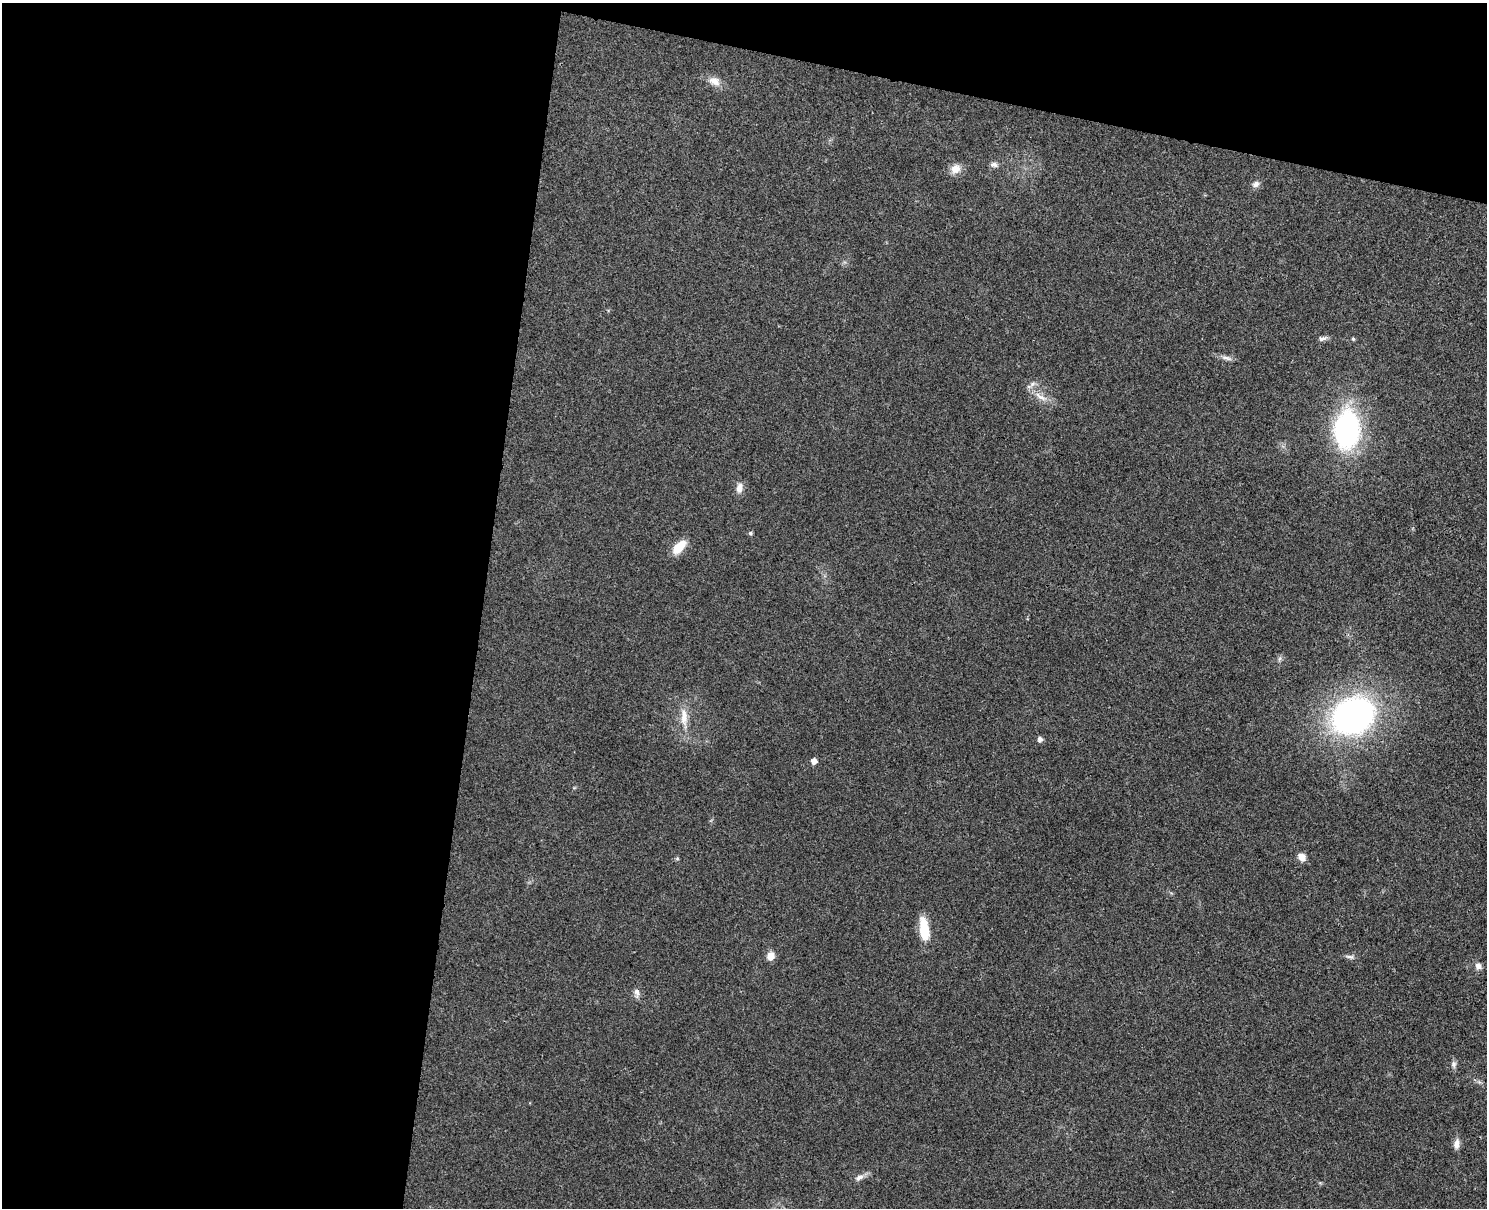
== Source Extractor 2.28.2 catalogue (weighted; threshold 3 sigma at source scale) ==
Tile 1 of 3 x 4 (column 1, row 1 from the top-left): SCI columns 173-1657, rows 3634-4839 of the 4917 x 4852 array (HDU 1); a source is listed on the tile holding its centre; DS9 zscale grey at full resolution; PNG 1489 x 1210 px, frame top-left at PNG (2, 3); no overlay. Shown black and unused: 38% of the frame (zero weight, under 3 of 4 exposures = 6% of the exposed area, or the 3 px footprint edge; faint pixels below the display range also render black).
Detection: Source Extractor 2.28.2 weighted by HDU 2 'WHT'; one run over the whole footprint, this tile lists its part. Background 0.0314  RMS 0.0048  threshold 0.0215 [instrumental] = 3 sigma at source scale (4.5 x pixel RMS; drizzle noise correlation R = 1.50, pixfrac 1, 0.05/0.05 arcsec/px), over >= 5 px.
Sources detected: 27; all 27 listed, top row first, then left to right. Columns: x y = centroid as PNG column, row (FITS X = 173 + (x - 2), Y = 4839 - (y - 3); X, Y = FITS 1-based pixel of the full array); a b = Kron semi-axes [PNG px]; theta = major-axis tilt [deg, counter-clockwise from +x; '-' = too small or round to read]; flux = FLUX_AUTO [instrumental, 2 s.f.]
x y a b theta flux
714 81 16 10 -21 4.6
994 165 10 6 -3 1.9
955 169 13 11 43 4.8
1256 184 9 7 26 2.1
1322 338 13 6 11 1.6
1353 339 4 4 - 0.74
1226 358 16 6 -15 2.3
1032 384 10 6 39 2
1041 397 22 6 -32 4.7
1347 430 34 22 86 95
739 488 14 8 80 3.2
750 533 6 5 - 0.83
679 547 19 9 47 8.8
1353 716 41 33 27 150
684 717 27 9 -88 7.5
1040 739 5 5 - 1.9
814 761 5 5 - 3.4
1302 857 9 8 - 3.5
677 858 6 4 0 0.59
924 930 24 9 -82 15
770 956 9 8 - 4.4
1350 957 13 5 -9 1.5
1478 966 9 7 -49 2.4
637 993 14 6 -83 2.2
1454 1064 10 7 -85 1.7
1456 1144 12 7 81 3.1
859 1177 11 7 29 2.5